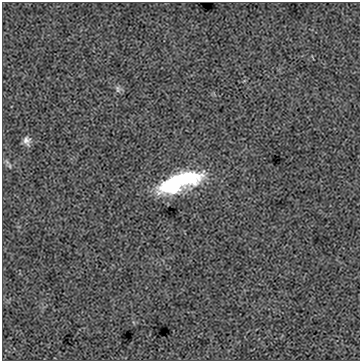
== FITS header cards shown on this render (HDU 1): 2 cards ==
NAXIS1  =                  358
NAXIS2  =                  359

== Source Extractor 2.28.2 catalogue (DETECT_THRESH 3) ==
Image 358 x 359 px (HDU 1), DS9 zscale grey, 1 PNG px = 1 image px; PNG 362 x 363 px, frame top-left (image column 1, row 359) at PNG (2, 2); no overlay
Background 0.005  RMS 0.07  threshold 0.211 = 3 sigma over >= 5 px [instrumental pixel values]
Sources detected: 4; all 4 listed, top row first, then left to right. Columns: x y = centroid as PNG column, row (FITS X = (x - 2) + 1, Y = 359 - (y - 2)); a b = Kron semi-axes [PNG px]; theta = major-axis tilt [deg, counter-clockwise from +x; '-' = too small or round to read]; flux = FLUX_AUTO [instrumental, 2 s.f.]
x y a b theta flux
118 89 9 6 -83 14
27 141 12 8 -72 26
7 162 8 5 -46 12
179 182 43 15 21 630